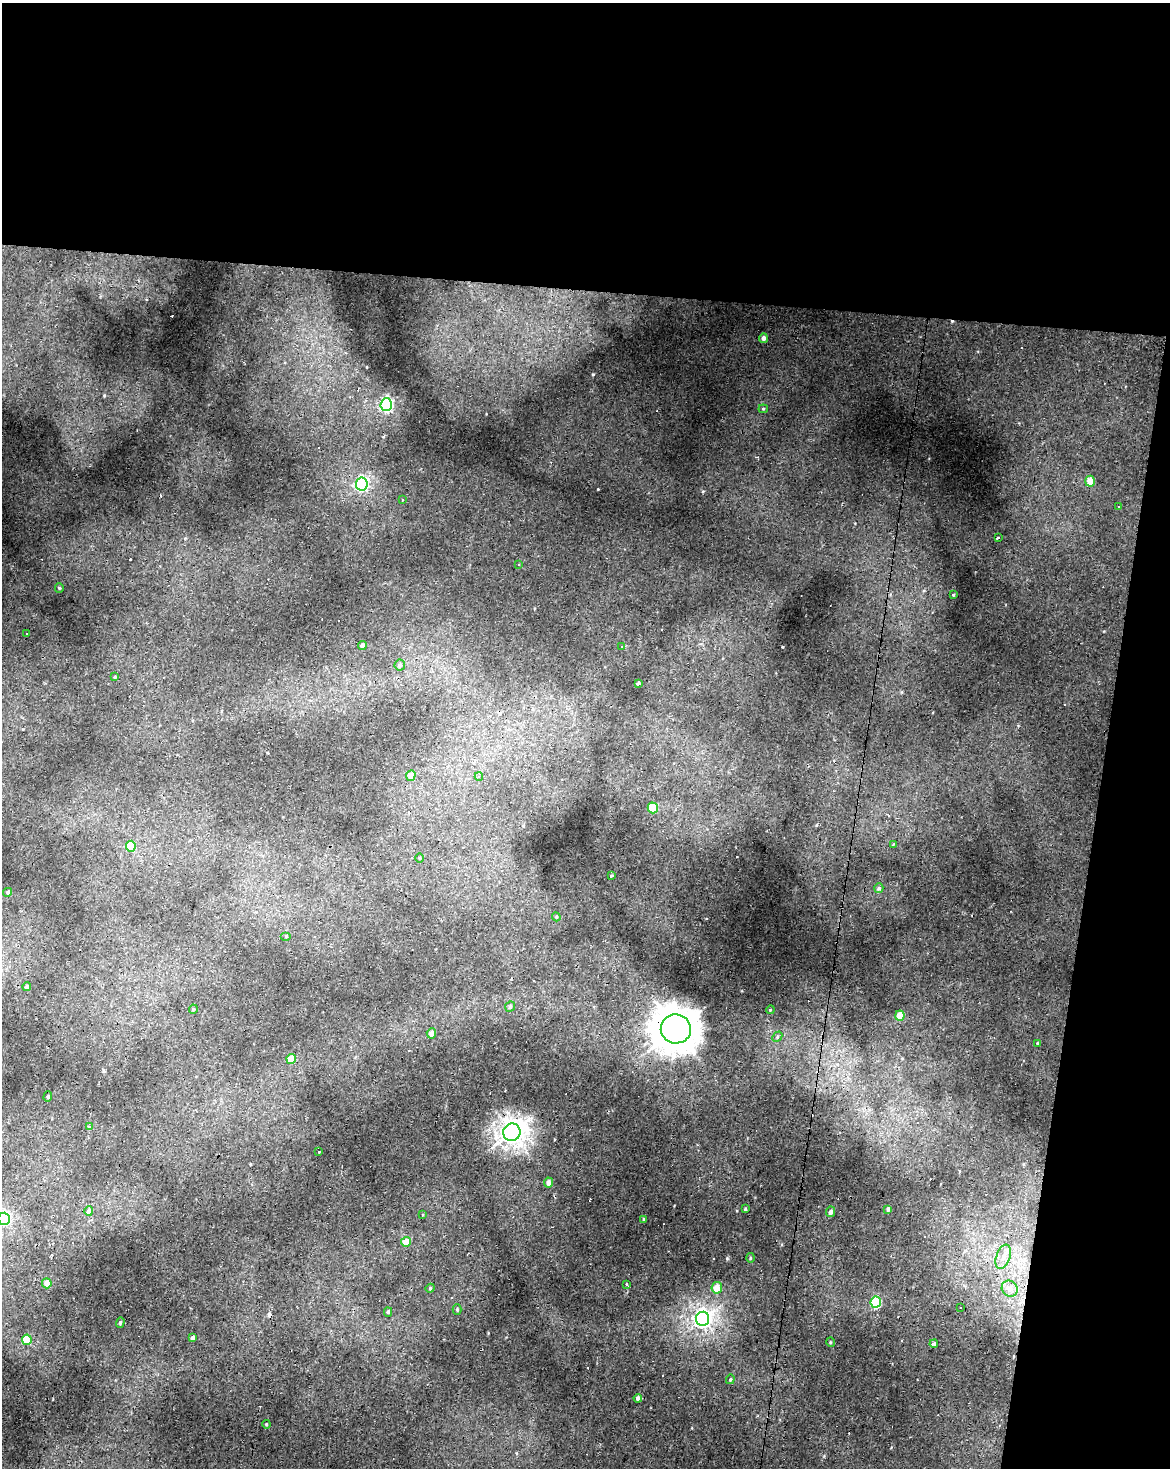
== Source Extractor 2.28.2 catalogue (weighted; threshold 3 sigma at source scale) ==
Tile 4 of 4 x 3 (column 4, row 1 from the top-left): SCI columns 3510-4677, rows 3211-4676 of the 4677 x 4900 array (HDU 1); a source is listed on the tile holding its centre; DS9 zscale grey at full resolution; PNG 1172 x 1470 px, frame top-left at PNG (2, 3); each listed source drawn as its Kron ellipse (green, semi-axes under 4 px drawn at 4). Shown black and unused: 25% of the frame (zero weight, under 2 of 3 exposures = <1% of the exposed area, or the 3 px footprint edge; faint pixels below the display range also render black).
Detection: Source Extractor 2.28.2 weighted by HDU 2 'WHT'; one run over the whole footprint, this tile lists its part. Background 0.0229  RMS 0.0065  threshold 0.0291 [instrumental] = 3 sigma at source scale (4.5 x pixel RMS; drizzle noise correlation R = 1.50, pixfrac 1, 0.0396/0.0396 arcsec/px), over >= 5 px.
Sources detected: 98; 27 cosmic-ray / hot-pixel residue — neither listed nor drawn; the other 71 listed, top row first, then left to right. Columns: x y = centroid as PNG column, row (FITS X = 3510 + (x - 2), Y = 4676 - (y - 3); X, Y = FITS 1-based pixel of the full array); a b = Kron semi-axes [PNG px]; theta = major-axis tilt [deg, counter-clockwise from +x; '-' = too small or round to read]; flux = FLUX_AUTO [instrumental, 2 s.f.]
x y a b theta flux
763 338 5 4 - 2.2
386 404 6 6 - 100
763 409 5 4 - 0.67
1090 481 5 5 - 7.4
362 484 6 6 - 99
402 500 3 2 - 0.58
1119 507 3 2 - 0.43
998 538 3 3 - 1.2
519 564 3 3 - 0.61
59 588 5 4 - 0.72
953 595 3 2 - 0.6
26 634 3 2 - 1.1
362 646 4 4 - 1.9
621 647 3 3 - 0.94
400 665 5 5 - 1.2
115 677 4 4 - 0.56
638 683 4 3 - 2.3
411 775 5 4 - 5
479 777 4 4 - 0.87
653 808 5 5 - 22
893 844 4 3 - 0.65
131 846 5 5 - 22
420 858 5 3 - 0.56
611 875 3 3 - 1.9
879 888 5 4 - 1.2
8 892 5 4 - 1.1
556 917 4 4 - 0.71
286 936 5 3 - 0.55
27 987 4 4 - 1.5
510 1007 5 5 - 1.6
193 1009 5 4 - 0.83
770 1010 4 3 - 0.53
900 1016 5 4 - 11
676 1029 15 14 - 1300
431 1033 5 4 - 3.2
777 1037 6 4 48 0.93
1037 1043 3 3 - 0.43
291 1059 5 4 - 9.7
48 1097 5 4 - 0.96
90 1126 4 3 - 1
512 1132 9 8 - 410
319 1151 3 2 - 2.5
548 1183 5 4 - 3.2
745 1209 3 3 - 0.79
888 1209 4 3 - 1.5
89 1211 5 3 - 13
831 1212 5 4 - 2.1
423 1214 3 3 - 1.5
4 1219 6 6 - 91
643 1219 3 3 - 0.56
406 1242 5 4 - 7.9
1003 1257 12 7 70 4.7
750 1258 5 3 - 0.62
47 1283 5 4 - 4.8
626 1284 4 3 - 1.3
430 1288 4 4 - 0.79
717 1288 6 5 - 7.9
1010 1289 8 7 - 3.5
876 1302 6 5 - 37
960 1307 3 3 - 1.5
457 1309 5 4 - 0.89
388 1312 5 4 - 1.1
703 1319 7 6 - 220
120 1322 5 4 - 0.9
192 1338 4 3 - 1.4
27 1340 5 5 - 14
830 1342 5 3 - 0.56
934 1344 4 4 - 1.6
730 1379 5 3 - 0.66
638 1398 4 4 - 2
266 1424 4 3 - 0.52
Overlapping masked pixels (flux is a lower limit): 1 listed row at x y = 676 1029
Isophote crosses this tile's border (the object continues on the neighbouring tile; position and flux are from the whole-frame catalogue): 1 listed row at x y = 4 1219
Unlisted compact peaks at least as high as the median listed source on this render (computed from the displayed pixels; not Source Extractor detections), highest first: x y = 598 489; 727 1258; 782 647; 486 414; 703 492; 488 1333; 519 1114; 367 367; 592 375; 1104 631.